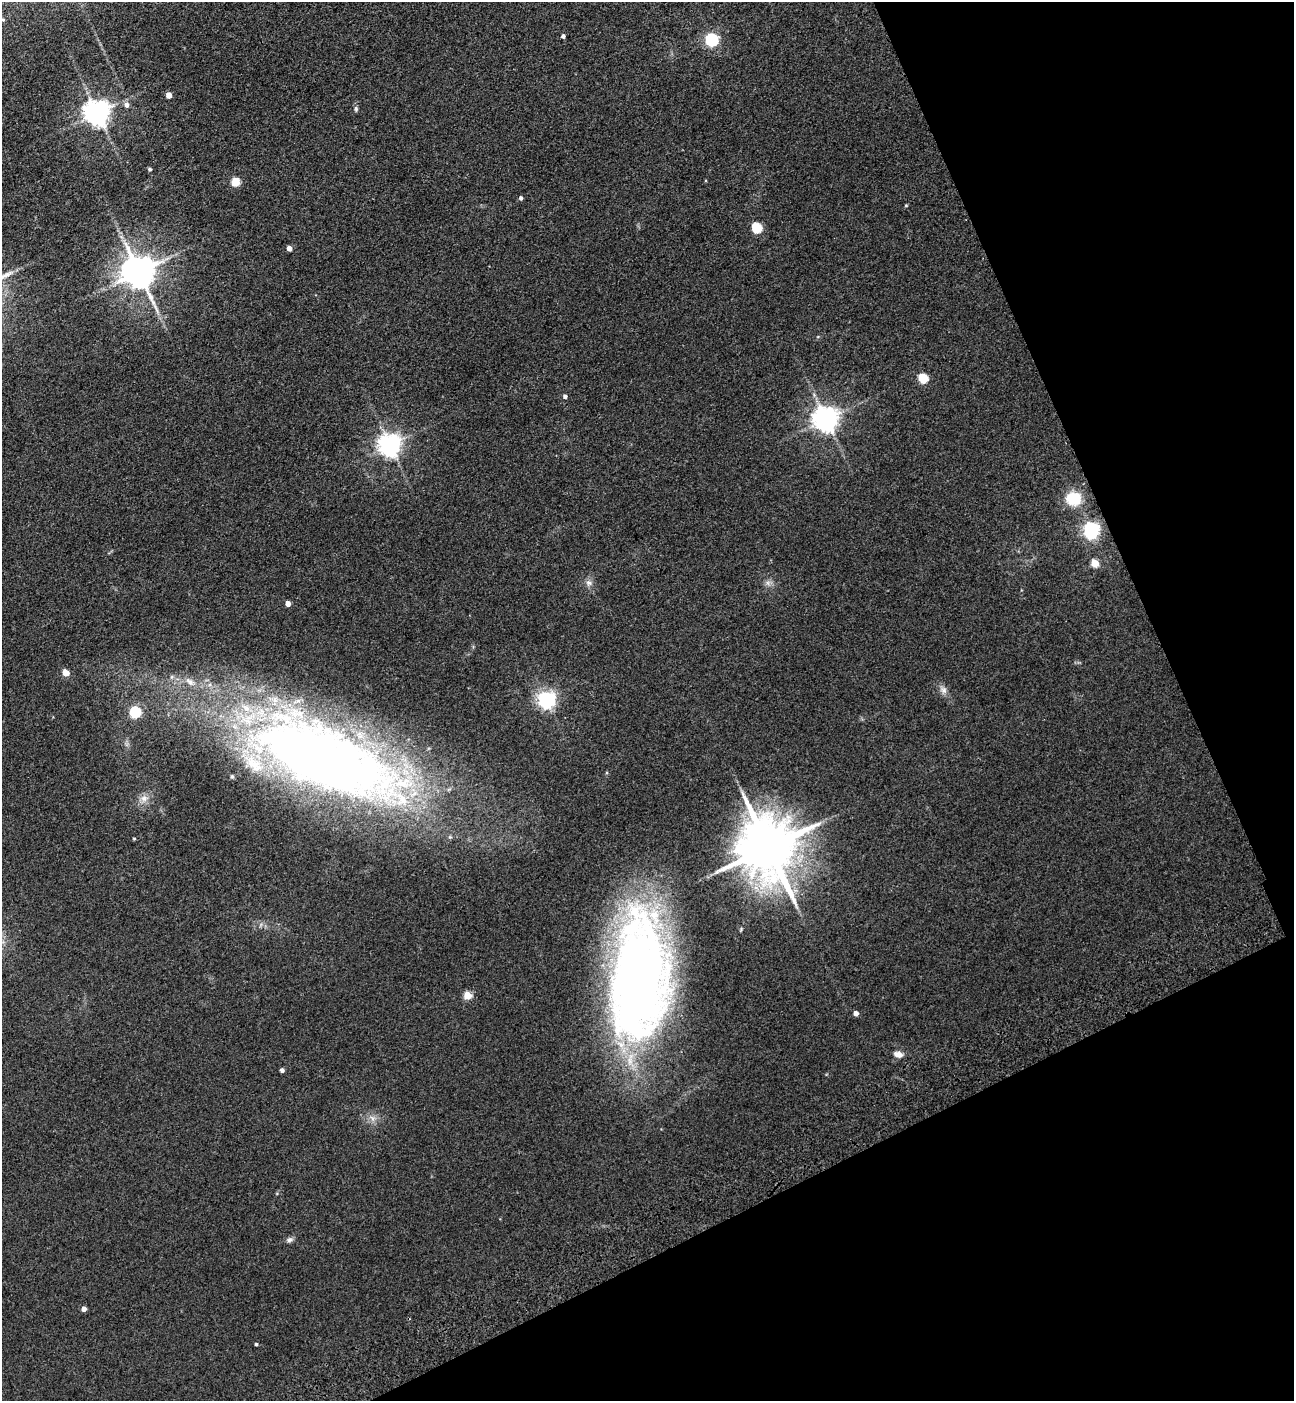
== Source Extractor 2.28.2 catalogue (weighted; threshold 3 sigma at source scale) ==
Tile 12 of 4 x 4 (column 4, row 3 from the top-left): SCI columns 4225-5516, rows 1512-2910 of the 5732 x 5819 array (HDU 1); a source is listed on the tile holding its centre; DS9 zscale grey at full resolution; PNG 1296 x 1403 px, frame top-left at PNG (2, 2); no overlay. Shown black and unused: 23% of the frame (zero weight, under 3 of 4 exposures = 6% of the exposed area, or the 3 px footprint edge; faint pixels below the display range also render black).
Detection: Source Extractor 2.28.2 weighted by HDU 2 'WHT'; one run over the whole footprint, this tile lists its part. Background 0.192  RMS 0.0084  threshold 0.038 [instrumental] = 3 sigma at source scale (4.5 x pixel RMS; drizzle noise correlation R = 1.50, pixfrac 1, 0.05/0.05 arcsec/px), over >= 5 px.
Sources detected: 43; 3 inside a brighter listed object's ellipse — not listed separately; the other 40 listed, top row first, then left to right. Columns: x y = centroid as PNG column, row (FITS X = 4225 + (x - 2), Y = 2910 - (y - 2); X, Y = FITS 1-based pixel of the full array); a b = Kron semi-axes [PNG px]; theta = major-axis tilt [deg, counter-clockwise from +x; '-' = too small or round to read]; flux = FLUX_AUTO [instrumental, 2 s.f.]
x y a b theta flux
563 36 4 4 - 2.2
712 40 6 5 - 140
169 95 5 4 - 8.7
126 105 5 5 - 4.2
356 109 8 5 83 1.5
97 113 8 7 - 890
150 169 4 4 - 1.5
235 182 5 5 - 33
521 198 5 4 - 1.9
906 205 4 4 - 0.78
756 228 5 5 - 55
289 248 4 4 - 5.2
138 272 10 9 - 1900
923 378 5 5 - 42
565 396 4 4 - 2.6
826 419 8 7 - 840
390 445 7 7 - 640
1074 498 17 15 -1 25
1091 530 8 6 -90 250
1095 563 5 5 - 22
589 583 9 9 - 3.8
768 583 7 6 - 2.9
288 604 4 4 - 7.4
65 673 5 4 - 13
943 690 10 9 - 4.2
546 700 6 6 - 340
135 712 5 5 - 79
324 758 186 67 -23 950
144 798 11 9 28 6
134 839 4 4 - 0.83
768 848 19 15 -68 6300
639 979 127 55 87 730
467 996 5 5 - 25
856 1013 4 4 - 4.8
898 1054 12 8 -12 5.2
282 1070 4 4 - 2.6
372 1118 8 6 -37 3.8
289 1240 9 6 20 2.5
84 1309 4 4 - 4.8
256 1344 4 4 - 1